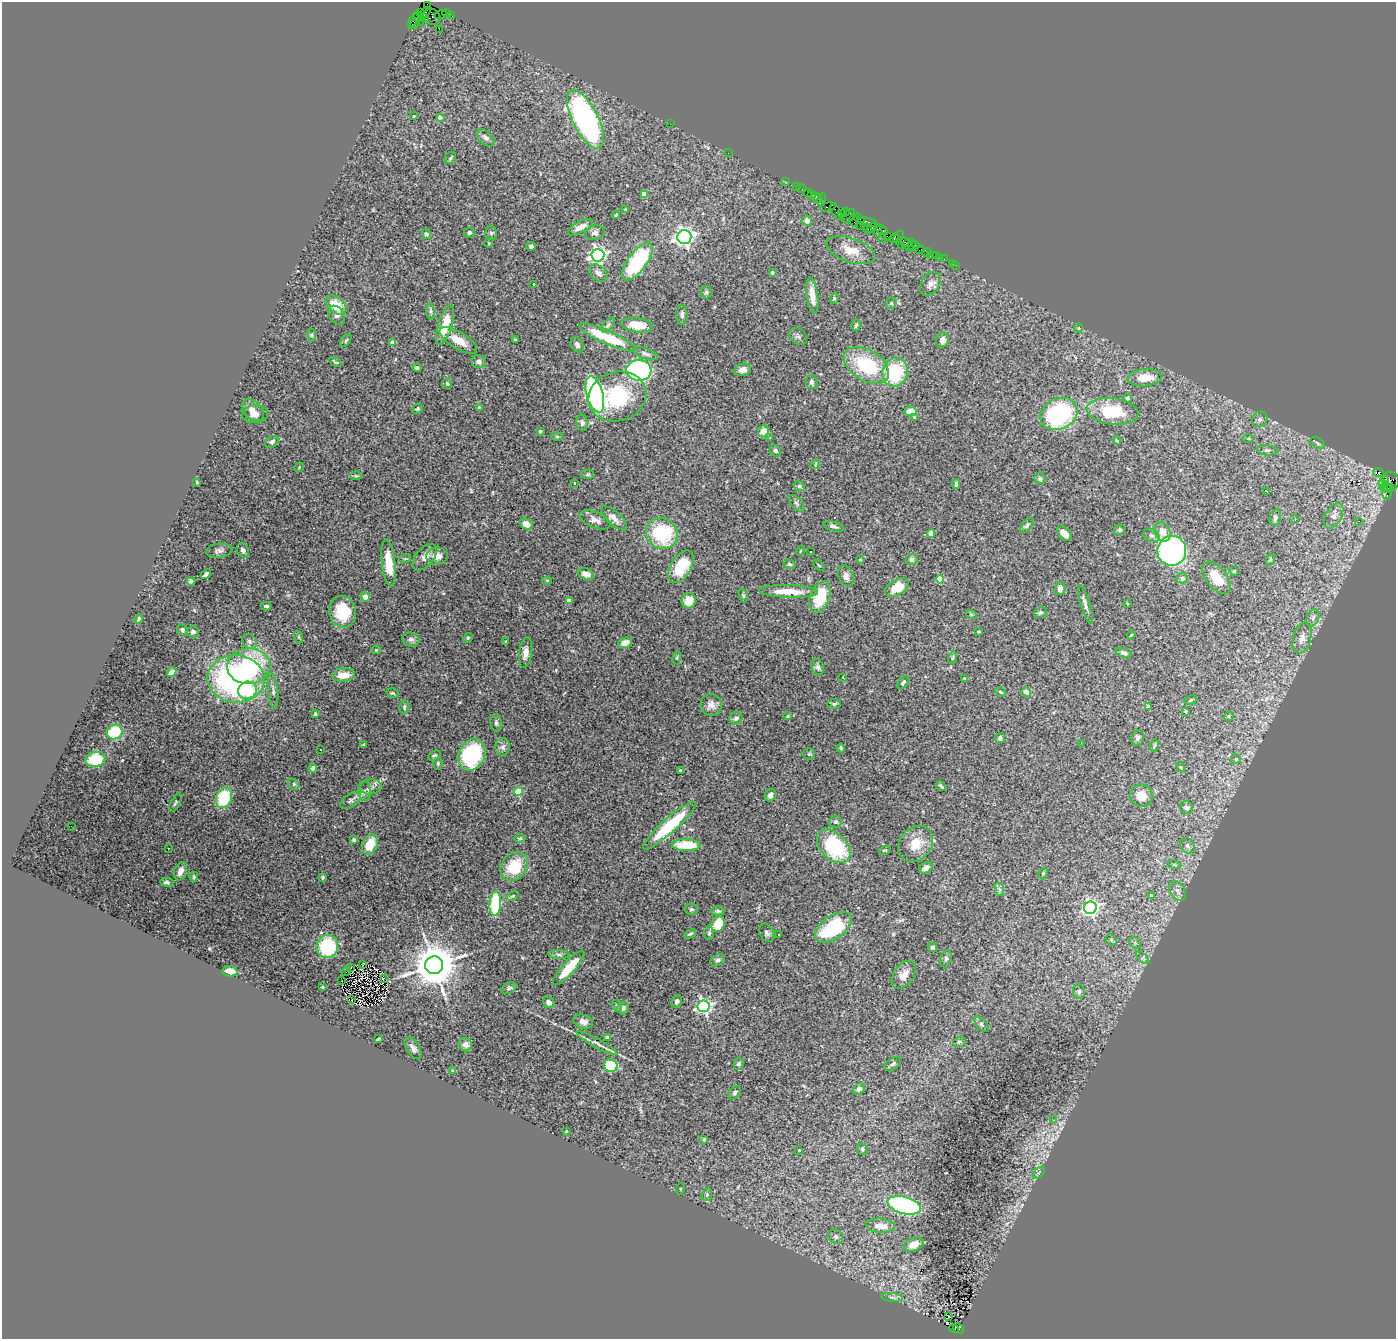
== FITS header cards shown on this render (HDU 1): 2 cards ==
NAXIS1  =                 1394
NAXIS2  =                 1337

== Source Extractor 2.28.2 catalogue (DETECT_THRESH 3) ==
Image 1394 x 1337 px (HDU 1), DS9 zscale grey, 1 PNG px = 1 image px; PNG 1398 x 1341 px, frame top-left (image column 1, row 1337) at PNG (2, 2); each listed source drawn as its Kron ellipse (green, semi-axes under 4 px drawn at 4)
Background 4.14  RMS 0.074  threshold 0.222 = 3 sigma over >= 5 px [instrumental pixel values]
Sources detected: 367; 4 with non-positive FLUX_AUTO (blend fragments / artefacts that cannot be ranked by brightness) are neither listed nor drawn; the other 363 listed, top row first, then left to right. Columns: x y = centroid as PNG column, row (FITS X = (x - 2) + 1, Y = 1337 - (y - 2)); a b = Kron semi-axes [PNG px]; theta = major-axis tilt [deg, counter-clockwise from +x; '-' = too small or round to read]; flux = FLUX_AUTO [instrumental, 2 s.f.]
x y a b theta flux
428 5 3 2 - 27
420 13 3 2 - 69
425 13 7 4 54 450
447 13 5 3 - 130
440 15 6 2 16 26
451 15 3 2 - 61
432 17 9 7 -41 410
423 18 6 4 -15 400
414 19 9 3 58 150
419 19 7 3 -64 200
414 24 6 3 42 320
439 29 2 2 - 4.1
414 116 3 3 - 2.9
440 117 4 4 - 19
585 119 32 12 -64 1700
670 124 2 2 - 14
485 138 10 6 -44 19
728 153 2 2 - 100
450 158 6 5 - 8.5
785 181 2 2 - 27
796 187 3 2 - 63
801 189 5 2 - 78
808 192 3 2 - 78
811 194 3 3 - 140
644 195 4 4 - 73
816 196 4 3 - 120
819 198 5 3 - 78
822 199 6 2 69 100
828 207 8 3 13 150
625 209 3 2 - 3.8
836 212 8 2 -64 170
845 212 4 2 - 85
841 213 4 3 - 53
616 215 4 3 - 5
849 216 8 4 52 360
859 219 6 3 -33 220
807 221 5 5 - 37
854 221 6 2 -77 140
867 222 10 4 -8 540
860 226 3 2 - 52
580 227 14 5 28 43
867 228 5 4 - 410
872 228 6 3 34 190
881 230 7 3 -37 160
878 231 6 3 -79 98
469 233 5 5 - 12
491 233 7 5 90 8.6
595 233 10 7 16 17
426 234 5 4 - 12
888 236 4 2 - 180
684 237 7 6 - 2600
898 237 7 3 61 110
883 238 2 2 - 15
894 238 5 3 - 170
489 243 4 4 - 4.9
911 243 3 2 - 100
907 244 9 2 -48 300
901 245 2 2 - 43
913 245 6 3 8 210
531 246 4 3 - 12
851 250 25 12 -18 89
920 250 5 2 - 94
927 253 5 2 - 32
598 255 6 6 - 1600
930 255 3 2 - 26
936 255 3 3 - 200
940 257 2 2 - 31
944 259 2 2 - 15
637 261 22 9 53 430
952 263 3 2 - 10
955 265 3 2 - 18
598 273 10 7 -41 22
772 273 4 3 - 11
534 284 3 2 - 5.3
930 284 13 9 58 30
706 292 6 5 - 8.9
812 296 18 5 -83 57
834 298 5 4 - 6.3
891 303 6 5 - 8.1
336 305 12 7 -40 120
431 311 8 4 -82 11
337 315 10 7 -55 18
682 315 10 5 -86 19
445 325 21 7 73 96
608 325 9 4 54 12
637 325 16 7 -8 100
856 325 6 3 73 9.2
1078 328 5 3 - 3.7
312 335 6 4 -90 7.3
798 336 10 7 -38 13
607 337 31 6 -24 220
346 340 7 3 54 5.9
458 340 21 8 -31 68
515 340 3 2 - 5.2
942 340 7 6 - 24
393 343 4 4 - 31
577 345 8 6 -61 17
645 354 13 5 -19 18
335 362 7 2 -32 5.7
479 362 7 6 - 17
866 365 25 15 -31 340
417 368 4 4 - 10
639 370 12 10 -4 1300
742 370 8 6 12 26
895 372 15 12 70 320
1145 378 17 8 5 96
812 382 7 5 -76 13
447 384 5 5 - 9.7
595 394 18 8 -74 1300
617 396 29 24 17 380
1127 398 4 4 - 11
479 407 4 3 - 3.8
418 409 6 4 43 7.2
253 410 13 9 -42 31
910 411 6 5 - 66
1112 411 26 13 -7 260
255 414 13 9 2 25
1059 414 19 15 27 670
915 417 4 3 - 7.7
1260 419 8 7 - 17
582 423 8 6 -81 14
540 431 4 3 - 6.9
764 431 6 5 - 45
557 437 6 4 -1 5.2
770 438 3 2 - 17
1248 438 6 4 1 6.9
1117 440 4 3 - 5
272 442 7 5 31 12
1318 443 8 5 -29 11
1267 450 10 5 -7 13
775 451 6 5 - 12
815 464 5 3 - 4
299 467 5 3 - 4.2
1378 472 5 3 - 310
588 474 6 4 0 7.8
356 476 6 4 -2 6.4
1040 479 6 5 - 13
1385 480 3 2 - 770
197 482 3 3 - 3.9
1389 482 11 9 56 670
574 483 3 2 - 2.5
1382 483 4 3 - 88
956 484 5 3 - 8.8
799 486 5 4 - 8.1
1387 487 5 2 - 160
1391 487 4 3 - 200
1267 491 3 2 - 7.5
1387 492 8 5 -85 270
796 503 10 5 -48 14
1334 516 14 8 60 30
1275 517 8 5 75 14
614 518 16 7 -42 35
1295 519 3 2 - 6
595 520 16 8 -21 30
1359 521 4 3 - 6.7
526 524 6 5 - 51
1027 525 9 5 50 11
834 526 10 4 -15 14
1120 530 5 5 - 9.2
1162 532 10 7 -66 38
662 533 16 15 - 350
931 533 5 4 - 32
1064 534 8 5 -48 34
1151 535 8 6 -29 14
243 550 7 5 -67 17
219 551 13 7 6 20
800 551 5 3 - 3.6
1172 551 15 14 - 1400
811 552 3 2 - 7
437 556 10 8 5 47
425 557 16 8 50 36
405 559 6 4 18 6.6
860 560 4 3 - 4.4
911 560 6 5 - 14
1270 560 6 4 72 7.4
389 563 23 6 -83 110
789 564 6 4 -16 7.6
819 565 7 2 -45 4.4
681 567 18 10 60 170
1234 571 5 4 - 5.3
206 574 6 3 40 11
586 574 8 5 -18 35
846 576 11 7 -70 26
1182 578 5 5 - 23
1217 578 19 10 -52 110
940 579 4 4 - 120
547 580 5 3 - 4.2
191 581 4 4 - 13
897 588 13 7 29 100
1060 588 6 5 - 28
789 591 29 6 -2 100
743 596 7 4 -71 7.9
365 597 5 4 - 33
820 597 16 9 71 160
569 601 4 4 - 31
689 601 7 7 - 69
1127 603 4 2 - 3.7
1086 605 20 4 -72 20
266 606 5 4 - 11
343 612 16 13 -79 150
1040 613 7 5 23 9.7
971 614 5 3 - 5.3
1313 618 9 6 66 17
139 619 5 3 - 8.9
182 630 5 5 - 11
979 631 3 2 - 6.2
193 632 6 5 - 16
1131 635 4 3 - 4.2
299 637 6 4 -71 6.2
468 638 5 4 - 6
1302 638 16 9 74 44
411 640 8 7 - 15
249 642 8 6 -47 17
506 642 4 3 - 5.8
625 643 7 5 17 37
376 650 5 4 - 5.5
526 653 15 6 83 35
1124 653 8 4 -17 11
677 658 7 3 81 5.7
952 658 6 4 75 7.7
249 666 21 18 3 490
818 667 8 6 -69 13
172 672 5 4 - 30
343 675 11 6 5 72
843 677 3 2 - 3.4
965 678 4 2 - 3.4
236 679 28 23 -4 1200
903 682 7 4 53 8.8
247 690 9 8 - 240
273 691 17 5 -84 19
1001 692 6 3 -28 6.7
1026 692 5 4 - 43
393 693 6 4 -19 6.8
1191 700 6 4 28 7.1
834 704 7 4 1 9.1
711 705 11 10 - 32
404 707 6 5 - 10
1148 707 4 4 - 36
1186 711 3 3 - 8
315 714 3 3 - 10
788 716 4 3 - 5.3
1229 716 5 4 - 7.7
736 718 7 6 - 15
496 723 9 5 -82 13
115 732 8 7 - 200
1000 738 5 5 - 13
1137 738 8 6 76 15
1081 743 3 2 - 6.1
364 745 4 3 - 8.6
1154 746 6 3 71 5.4
503 747 9 7 -89 19
841 748 4 3 - 9.2
321 749 2 2 - 4.3
809 754 6 5 - 8.4
434 755 7 4 28 9.2
472 755 16 13 66 490
95 759 10 7 12 170
1236 759 5 5 - 6.4
438 763 6 4 77 7.3
1181 767 5 4 - 5.5
313 768 4 4 - 12
680 770 4 3 - 4.9
294 784 6 5 - 8.4
941 786 5 3 - 7.4
371 787 11 7 8 24
365 791 10 6 -88 21
518 792 4 4 - 160
770 795 6 5 - 26
1141 796 11 11 - 69
224 798 10 7 73 250
351 800 12 6 34 18
175 803 10 4 62 9.2
1186 807 7 6 - 20
835 822 6 6 - 10
71 826 2 2 - 39
669 826 34 7 42 310
520 838 5 4 - 7.1
354 840 4 4 - 8.7
916 844 19 15 47 97
370 845 11 7 63 100
686 845 14 6 -1 160
834 846 20 13 -44 410
1187 846 8 7 - 16
168 848 3 2 - 8.3
885 850 6 3 17 5.2
1174 865 7 3 -10 6.3
514 866 16 12 52 170
926 868 7 5 30 29
180 871 9 6 68 34
1043 873 5 4 - 8
194 877 5 3 - 6
322 877 3 3 - 6.7
167 882 7 4 -7 9.4
999 889 7 4 -70 12
1178 891 11 7 -57 24
1151 895 3 3 - 11
513 896 6 4 26 5.6
495 904 12 6 85 320
1090 908 6 6 - 1100
691 909 6 5 - 9.5
718 911 6 4 0 10
718 924 8 6 66 120
834 927 21 11 35 420
709 933 7 5 90 9
766 933 10 7 -65 17
690 934 6 4 27 8.3
778 935 3 3 - 9.9
1111 940 6 5 - 8.7
1135 943 6 5 - 7.6
327 947 11 11 - 310
933 947 5 4 - 9.7
559 954 10 4 -1 11
1143 958 8 4 -45 10
946 959 9 5 73 10
718 960 8 5 28 14
363 964 4 2 - 4
434 965 9 9 - 20000
351 968 2 2 - 5.9
569 968 22 6 48 140
230 971 8 5 -3 59
346 971 4 2 - 8.8
904 975 16 10 55 51
384 978 3 2 - 0.52
341 980 3 2 - 1.4
322 987 3 2 - 4.7
509 988 8 5 23 11
1079 992 7 6 - 13
352 1000 3 2 - 5.3
677 1001 6 5 - 15
549 1002 6 5 - 21
617 1006 6 4 -72 10
704 1006 6 6 - 1100
623 1008 6 6 - 15
583 1022 10 7 -17 26
982 1024 9 5 -49 9.8
607 1037 4 3 - 9.4
378 1039 4 2 - 5.4
959 1042 6 5 - 9.1
597 1043 23 4 -29 24
466 1045 7 6 - 24
413 1048 12 6 -57 22
738 1064 6 5 - 13
893 1064 9 5 32 12
611 1066 7 6 - 160
453 1071 4 3 - 5.7
859 1089 6 5 - 20
735 1093 7 5 51 11
1054 1120 3 2 - 8.7
566 1131 3 2 - 5.8
704 1139 4 3 - 6.2
862 1149 6 5 - 10
799 1150 3 3 - 5.2
1039 1173 7 3 45 6.5
680 1189 6 3 72 4.6
707 1195 6 5 - 8.8
904 1205 17 8 -15 800
880 1226 14 7 -4 62
836 1237 8 7 - 14
914 1244 10 6 21 72
892 1297 11 4 -5 15
948 1316 3 2 - 13
959 1328 5 2 - 100
954 1329 5 3 - 94
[4 non-positive-flux detections neither listed nor drawn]